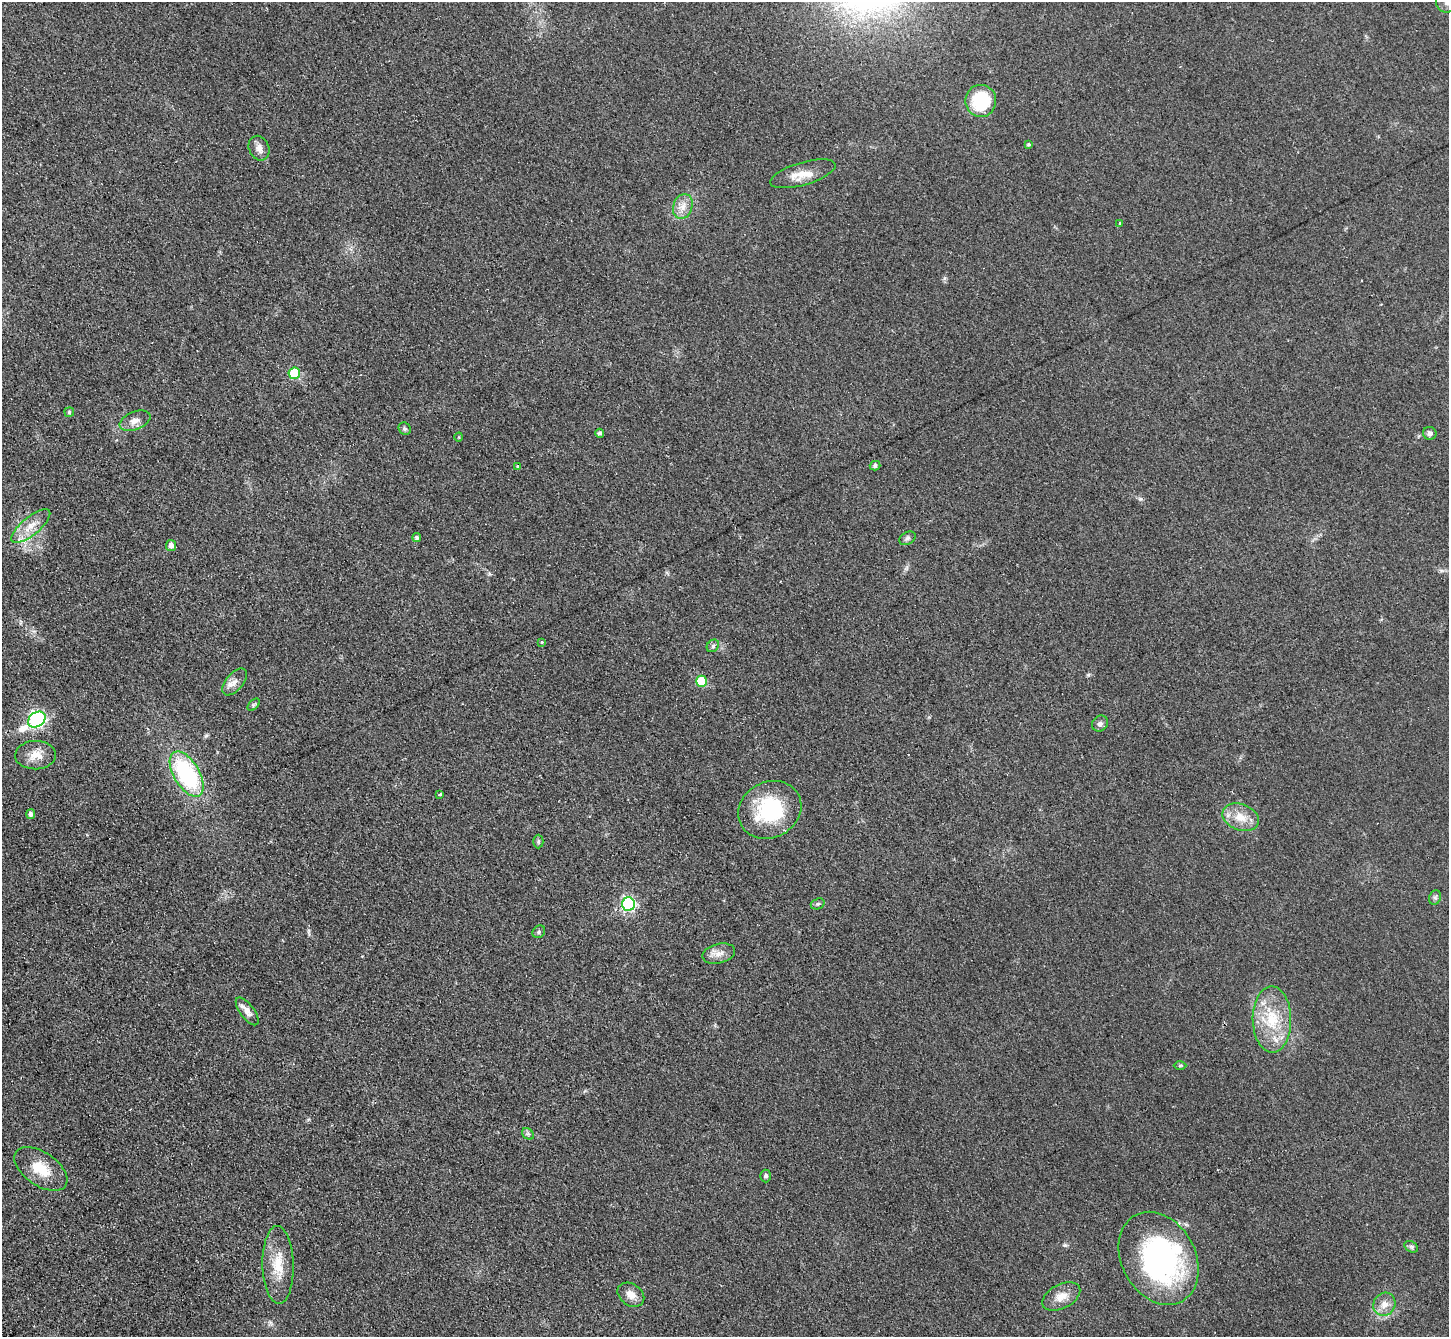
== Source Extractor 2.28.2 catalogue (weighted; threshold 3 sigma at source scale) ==
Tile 7 of 4 x 4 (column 3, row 2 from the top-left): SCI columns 2928-4374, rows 2977-4311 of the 5856 x 5815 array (HDU 1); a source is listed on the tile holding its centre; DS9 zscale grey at full resolution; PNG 1451 x 1339 px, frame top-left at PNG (2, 2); each listed source drawn as its Kron ellipse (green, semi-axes under 4 px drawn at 4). Shown black and unused: <1% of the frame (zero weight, under 2 of 3 exposures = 2% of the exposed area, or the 3 px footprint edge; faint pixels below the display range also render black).
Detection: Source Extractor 2.28.2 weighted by HDU 2 'WHT'; one run over the whole footprint, this tile lists its part. Background 0.0531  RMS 0.0082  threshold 0.0368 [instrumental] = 3 sigma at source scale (4.5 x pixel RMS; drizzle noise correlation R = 1.50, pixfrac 1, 0.05/0.05 arcsec/px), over >= 5 px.
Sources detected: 55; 1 inside a brighter object's white glare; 2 cosmic-ray / hot-pixel residue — neither listed nor drawn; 1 inside a brighter listed object's ellipse — not listed separately; the other 51 listed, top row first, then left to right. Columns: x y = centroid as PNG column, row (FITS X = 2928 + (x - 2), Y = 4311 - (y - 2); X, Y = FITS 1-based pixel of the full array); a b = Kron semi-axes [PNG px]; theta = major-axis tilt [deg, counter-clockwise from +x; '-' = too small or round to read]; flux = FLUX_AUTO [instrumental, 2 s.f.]
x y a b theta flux
1448 2 12 10 17 6
981 101 16 15 - 42
1029 144 4 4 - 1.2
259 148 13 10 -67 5.2
803 174 34 11 16 14
683 207 13 9 71 6.9
1120 223 3 2 - 0.88
294 373 6 5 - 55
69 412 5 4 - 1
135 421 16 9 21 6.3
405 429 6 5 - 1.8
600 433 4 4 - 2
1430 433 7 6 - 2.5
459 437 4 3 - 0.62
518 466 3 2 - 2.1
875 466 5 4 - 2.2
31 526 24 9 39 11
417 538 4 4 - 1.5
907 538 9 6 31 2.2
171 545 6 5 - 3.8
542 643 3 3 - 2.1
713 646 7 5 46 1.7
701 681 5 5 - 36
234 682 16 8 49 5.6
254 705 7 4 45 1.2
37 720 9 7 34 230
1100 723 8 7 - 2.9
35 755 20 14 1 11
187 774 25 13 -59 90
440 794 3 3 - 3.9
770 810 32 28 29 59
31 814 5 4 - 2.4
1240 817 19 13 -21 13
538 841 7 5 89 1.3
1435 897 7 5 67 1.7
628 904 6 6 - 160
818 904 7 5 19 1.4
539 932 7 5 49 1.6
719 954 17 9 14 6.7
247 1011 16 7 -53 5.7
1272 1019 33 19 -89 34
1180 1066 6 4 1 1
528 1134 6 5 - 1.5
41 1169 30 16 -35 21
766 1176 6 5 - 1.8
1411 1247 7 5 -32 1.7
1159 1258 49 37 -61 170
278 1265 39 15 -89 22
631 1295 14 10 -34 6.8
1061 1296 20 12 28 9.9
1384 1304 12 10 55 6.9
Isophote crosses this tile's border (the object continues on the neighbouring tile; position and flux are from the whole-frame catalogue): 1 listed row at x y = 1448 2